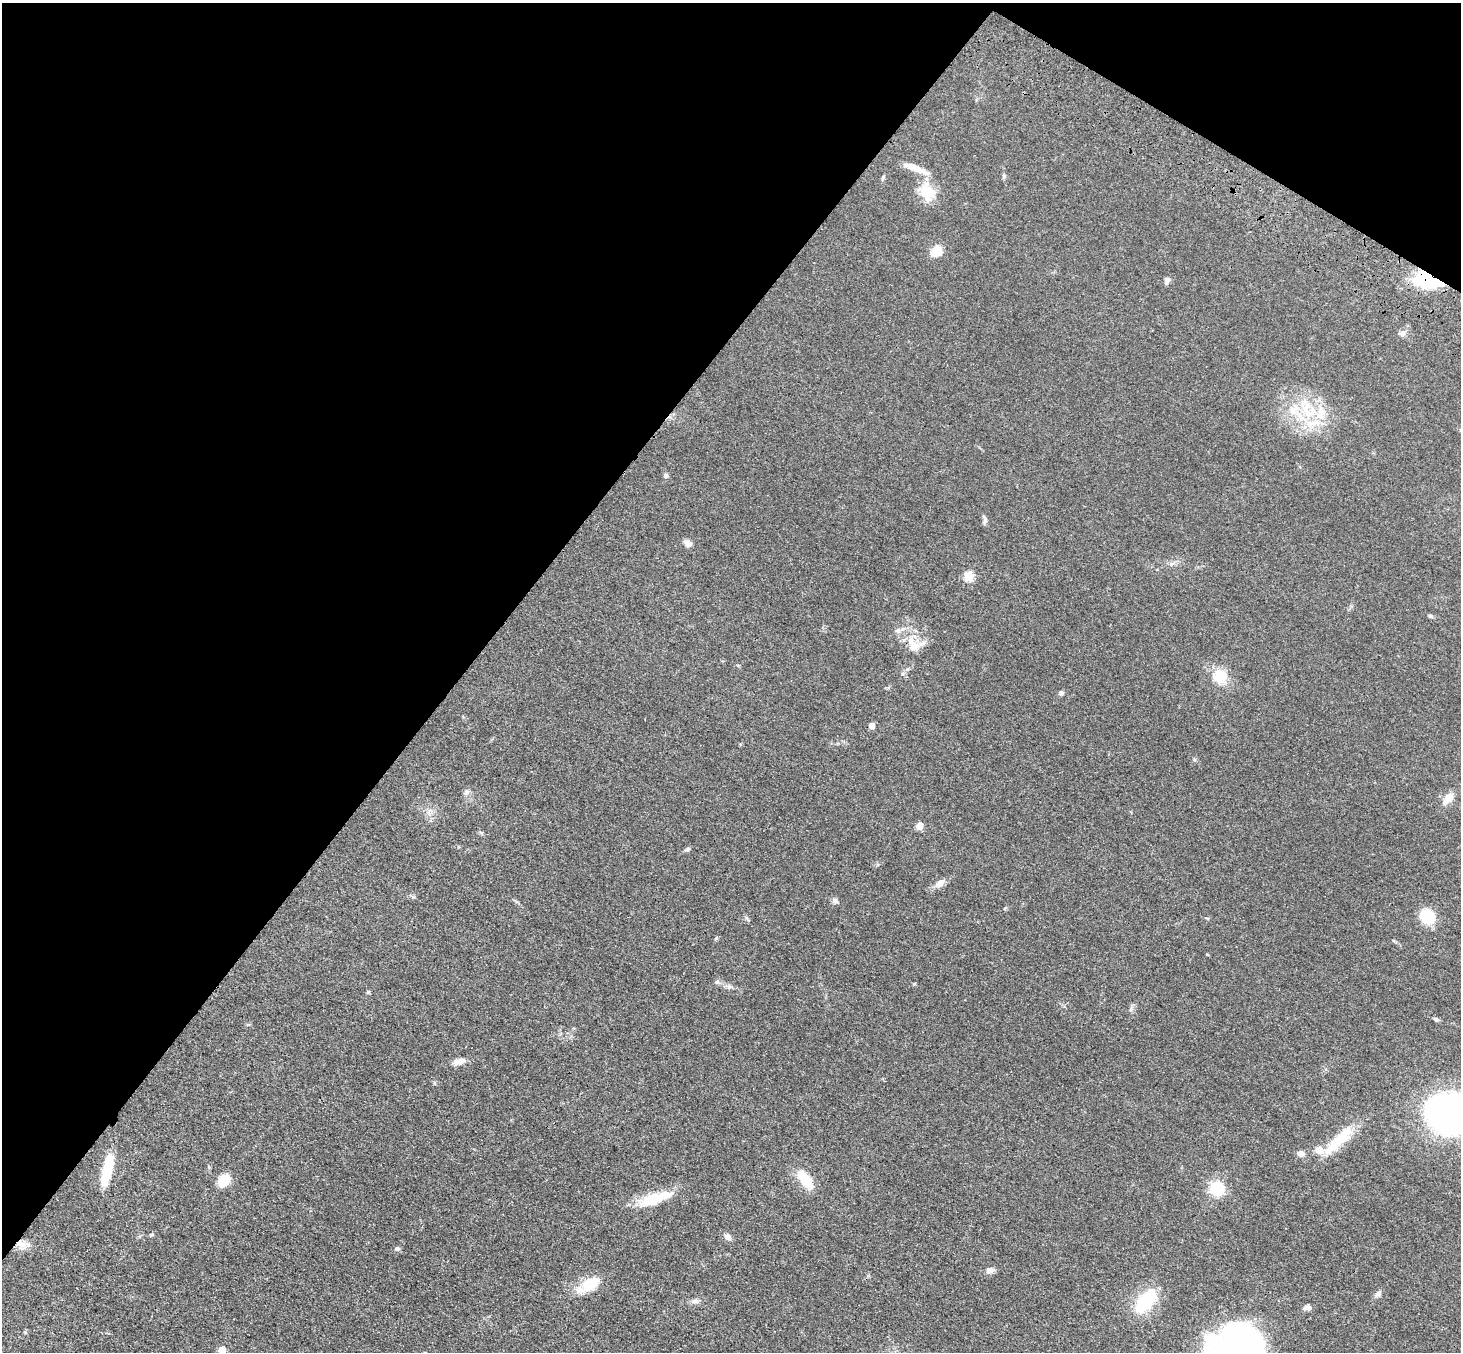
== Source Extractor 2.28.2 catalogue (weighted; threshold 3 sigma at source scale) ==
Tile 2 of 4 x 4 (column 2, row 1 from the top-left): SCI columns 1538-2996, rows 4299-5648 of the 5990 x 6038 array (HDU 1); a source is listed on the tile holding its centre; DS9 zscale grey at full resolution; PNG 1463 x 1354 px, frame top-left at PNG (2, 3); no overlay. Shown black and unused: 35% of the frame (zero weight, under 3 of 4 exposures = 6% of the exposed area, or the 3 px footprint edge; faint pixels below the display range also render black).
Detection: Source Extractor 2.28.2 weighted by HDU 2 'WHT'; one run over the whole footprint, this tile lists its part. Background 0.0389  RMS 0.0045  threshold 0.0204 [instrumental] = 3 sigma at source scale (4.5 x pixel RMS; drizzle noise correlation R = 1.50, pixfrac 1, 0.05/0.05 arcsec/px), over >= 5 px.
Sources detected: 62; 2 inside a brighter object's white glare — not listed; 5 inside a brighter listed object's ellipse — not listed separately; the other 55 listed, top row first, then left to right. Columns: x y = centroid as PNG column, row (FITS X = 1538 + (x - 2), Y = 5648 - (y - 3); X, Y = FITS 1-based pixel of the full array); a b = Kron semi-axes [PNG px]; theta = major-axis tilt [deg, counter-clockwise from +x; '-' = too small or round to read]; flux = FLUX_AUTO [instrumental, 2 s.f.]
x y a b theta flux
915 168 32 7 -22 6.8
1004 175 7 5 -89 0.82
883 177 8 4 64 0.67
927 192 24 18 -57 12
936 251 13 11 44 6
1167 281 10 6 79 1.5
1428 281 33 17 -14 24
1402 333 10 7 24 1.6
1308 412 25 17 -18 17
665 475 6 6 - 0.9
985 520 11 5 -85 1.4
688 544 11 7 -38 2.2
969 576 5 5 - 25
1430 616 6 5 - 0.81
899 630 19 7 22 2.8
913 645 21 13 -62 8.1
1220 676 15 14 - 10
1061 693 6 6 - 1
872 726 5 5 - 4.8
466 792 9 7 75 1.6
1448 798 15 9 48 5
429 813 7 5 -45 1.4
919 826 5 5 - 8
687 849 7 5 20 1
940 883 16 9 43 2.9
835 901 8 7 - 1.4
1427 916 12 10 -58 21
716 938 6 4 46 0.57
717 982 9 5 -32 1.1
914 984 5 4 - 0.44
368 992 5 5 - 0.57
1131 1009 7 4 88 0.88
1436 1019 7 5 -28 0.92
459 1061 17 8 16 3.2
1450 1113 38 32 0 190
1338 1141 50 13 44 16
1301 1153 9 7 -8 2.2
107 1172 35 11 75 14
224 1180 10 8 46 12
805 1180 17 8 -55 16
1217 1188 6 6 - 78
653 1199 38 17 21 13
151 1235 6 5 - 0.74
728 1237 11 8 -29 1.8
21 1244 19 9 -17 5.1
397 1248 6 5 - 1.1
990 1270 11 7 8 2.2
589 1284 23 11 32 15
1378 1294 10 6 34 1.5
695 1301 8 6 -6 1.4
1145 1301 29 14 51 24
1307 1308 9 6 -1 1.8
25 1332 6 4 -49 0.62
1239 1344 56 41 8 110
222 1350 5 5 - 8.6
Overlapping masked pixels (flux is a lower limit): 2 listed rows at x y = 1428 281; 21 1244
Isophote crosses this tile's border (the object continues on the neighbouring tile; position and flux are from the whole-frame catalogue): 3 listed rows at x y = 1450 1113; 1239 1344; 222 1350